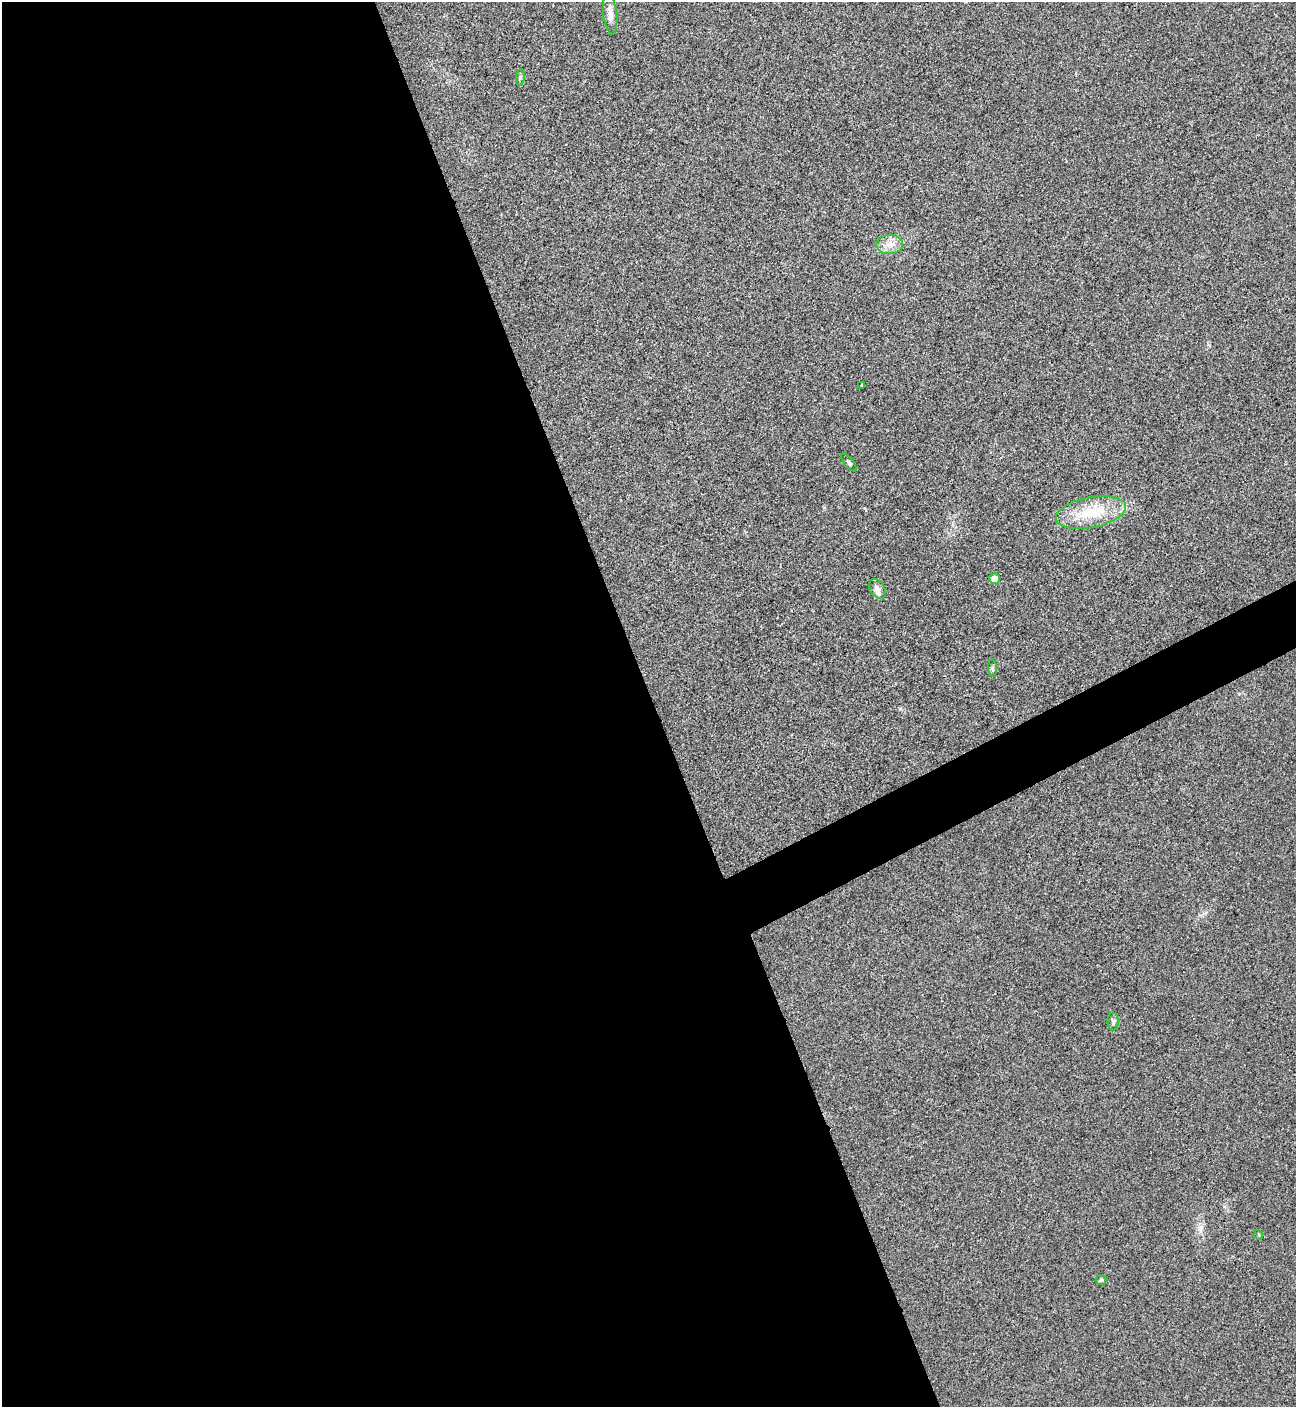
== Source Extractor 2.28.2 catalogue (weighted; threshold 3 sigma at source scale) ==
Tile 9 of 4 x 4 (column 1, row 3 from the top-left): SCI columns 288-1581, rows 1410-2814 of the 5618 x 5630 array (HDU 1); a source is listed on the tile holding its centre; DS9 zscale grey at full resolution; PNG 1298 x 1409 px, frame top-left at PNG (2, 2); each listed source drawn as its Kron ellipse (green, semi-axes under 4 px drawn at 4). Shown black and unused: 53% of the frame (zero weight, under 3 of 4 exposures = <1% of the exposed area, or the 3 px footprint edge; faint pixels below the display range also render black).
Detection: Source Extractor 2.28.2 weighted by HDU 2 'WHT'; one run over the whole footprint, this tile lists its part. Background 0.0194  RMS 0.0056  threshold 0.025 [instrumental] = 3 sigma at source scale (4.5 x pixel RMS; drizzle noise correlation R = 1.50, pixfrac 1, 0.05/0.05 arcsec/px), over >= 5 px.
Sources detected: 13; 1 inside a brighter listed object's ellipse — not listed separately; the other 12 listed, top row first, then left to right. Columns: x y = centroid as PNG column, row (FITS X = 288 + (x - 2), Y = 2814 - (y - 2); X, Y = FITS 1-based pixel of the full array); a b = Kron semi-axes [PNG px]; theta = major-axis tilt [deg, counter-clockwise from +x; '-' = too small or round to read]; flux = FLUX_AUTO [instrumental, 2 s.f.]
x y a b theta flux
610 14 20 7 -84 4.1
520 77 8 4 82 0.97
890 244 13 9 3 4.9
862 385 4 2 - 0.43
849 462 11 4 -52 1.1
1091 512 35 15 11 20
994 578 5 5 - 4
878 589 11 7 -57 2.4
992 668 9 4 -85 0.98
1113 1021 9 5 -90 1.2
1259 1235 5 3 - 0.5
1101 1280 5 5 - 0.8